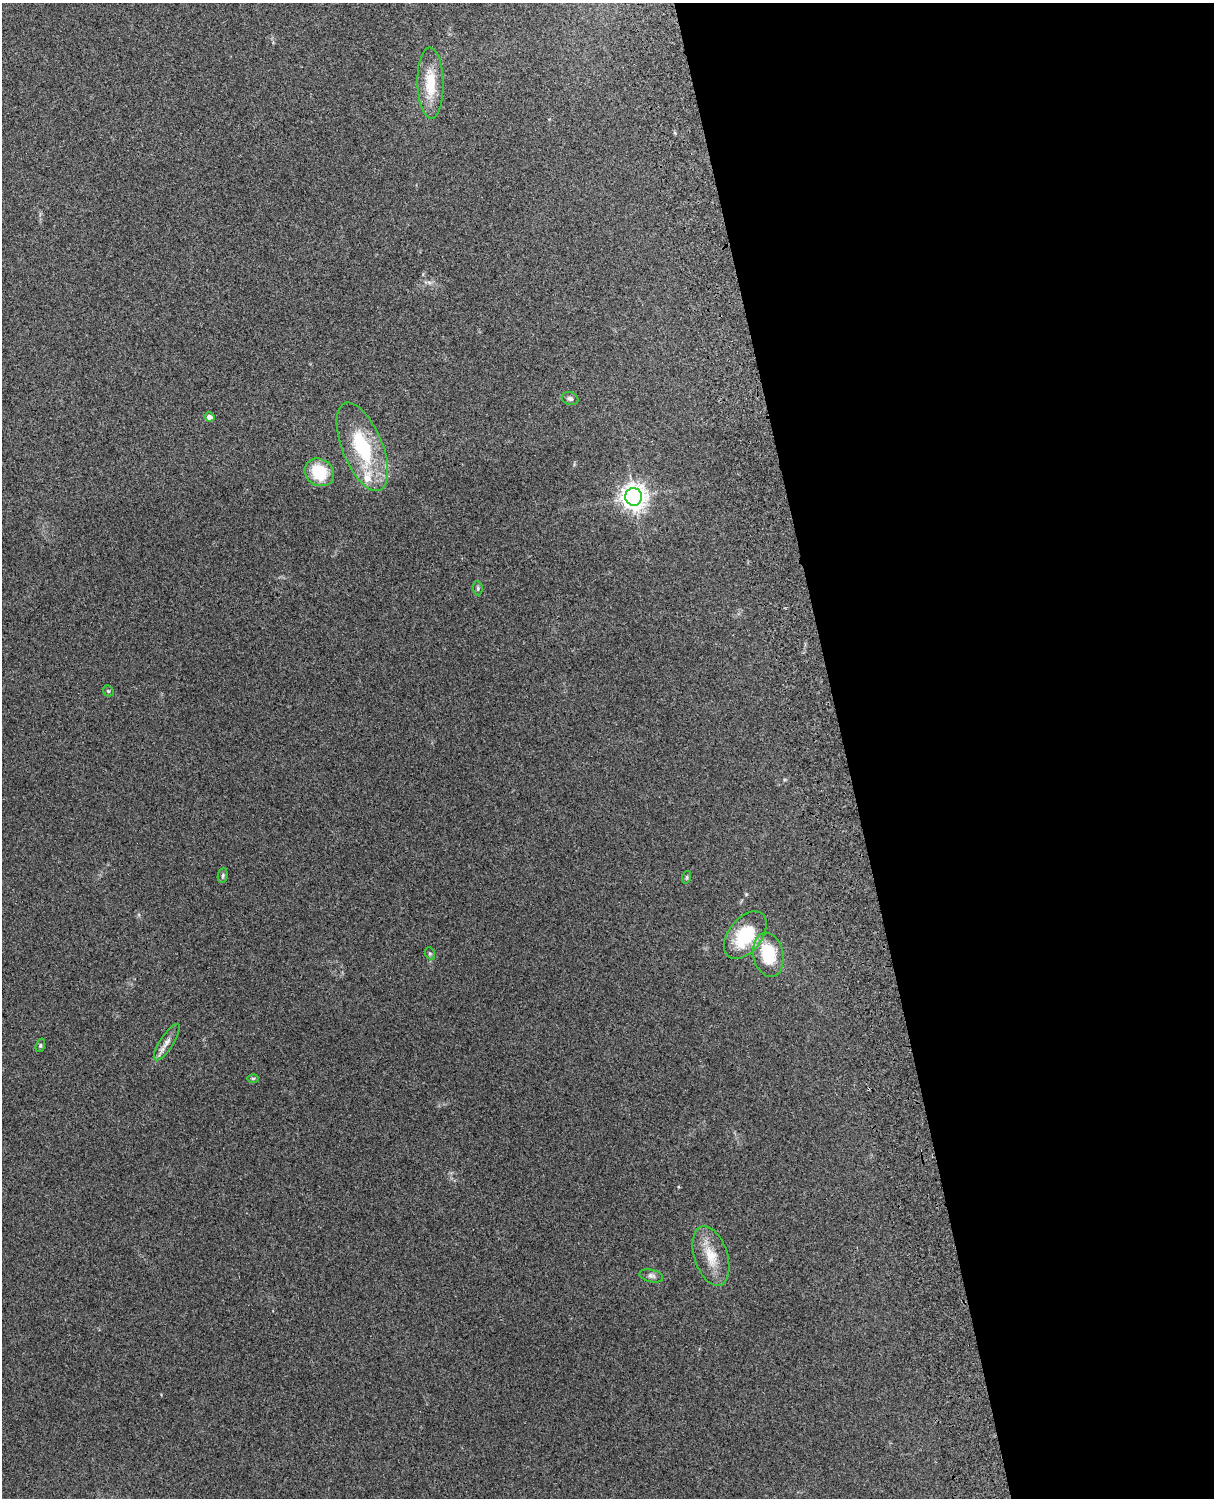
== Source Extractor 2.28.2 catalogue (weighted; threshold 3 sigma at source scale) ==
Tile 8 of 4 x 3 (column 4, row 2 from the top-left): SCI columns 3756-4967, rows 1660-3155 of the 5087 x 4928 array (HDU 1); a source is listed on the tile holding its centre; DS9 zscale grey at full resolution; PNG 1216 x 1500 px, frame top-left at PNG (2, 3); each listed source drawn as its Kron ellipse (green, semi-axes under 4 px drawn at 4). Shown black and unused: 31% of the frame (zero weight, under 3 of 4 exposures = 6% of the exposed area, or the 3 px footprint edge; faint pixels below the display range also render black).
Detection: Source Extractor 2.28.2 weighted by HDU 2 'WHT'; one run over the whole footprint, this tile lists its part. Background 0.281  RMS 0.0092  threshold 0.0415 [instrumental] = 3 sigma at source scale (4.5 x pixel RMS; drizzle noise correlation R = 1.50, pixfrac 1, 0.05/0.05 arcsec/px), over >= 5 px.
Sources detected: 19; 1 inside a brighter listed object's ellipse — not listed separately; the other 18 listed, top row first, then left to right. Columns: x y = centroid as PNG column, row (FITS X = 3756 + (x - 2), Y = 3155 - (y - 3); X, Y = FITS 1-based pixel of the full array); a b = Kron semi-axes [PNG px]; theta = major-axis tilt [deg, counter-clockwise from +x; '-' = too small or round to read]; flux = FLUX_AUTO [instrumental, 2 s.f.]
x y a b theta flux
430 83 35 13 -88 27
570 398 8 6 -22 2.4
210 417 5 4 - 4.4
362 447 47 20 -68 63
319 472 15 13 -32 33
634 497 9 8 - 730
478 588 7 5 -84 1.5
108 691 6 5 - 1.3
223 875 8 5 83 1.7
687 877 6 4 72 1.3
745 935 27 16 52 44
430 953 6 4 -68 1.3
768 955 22 15 -80 37
167 1042 21 6 57 6.6
40 1045 7 4 71 1.2
253 1078 6 4 0 1
711 1256 31 16 -72 21
651 1276 12 6 -13 3.1